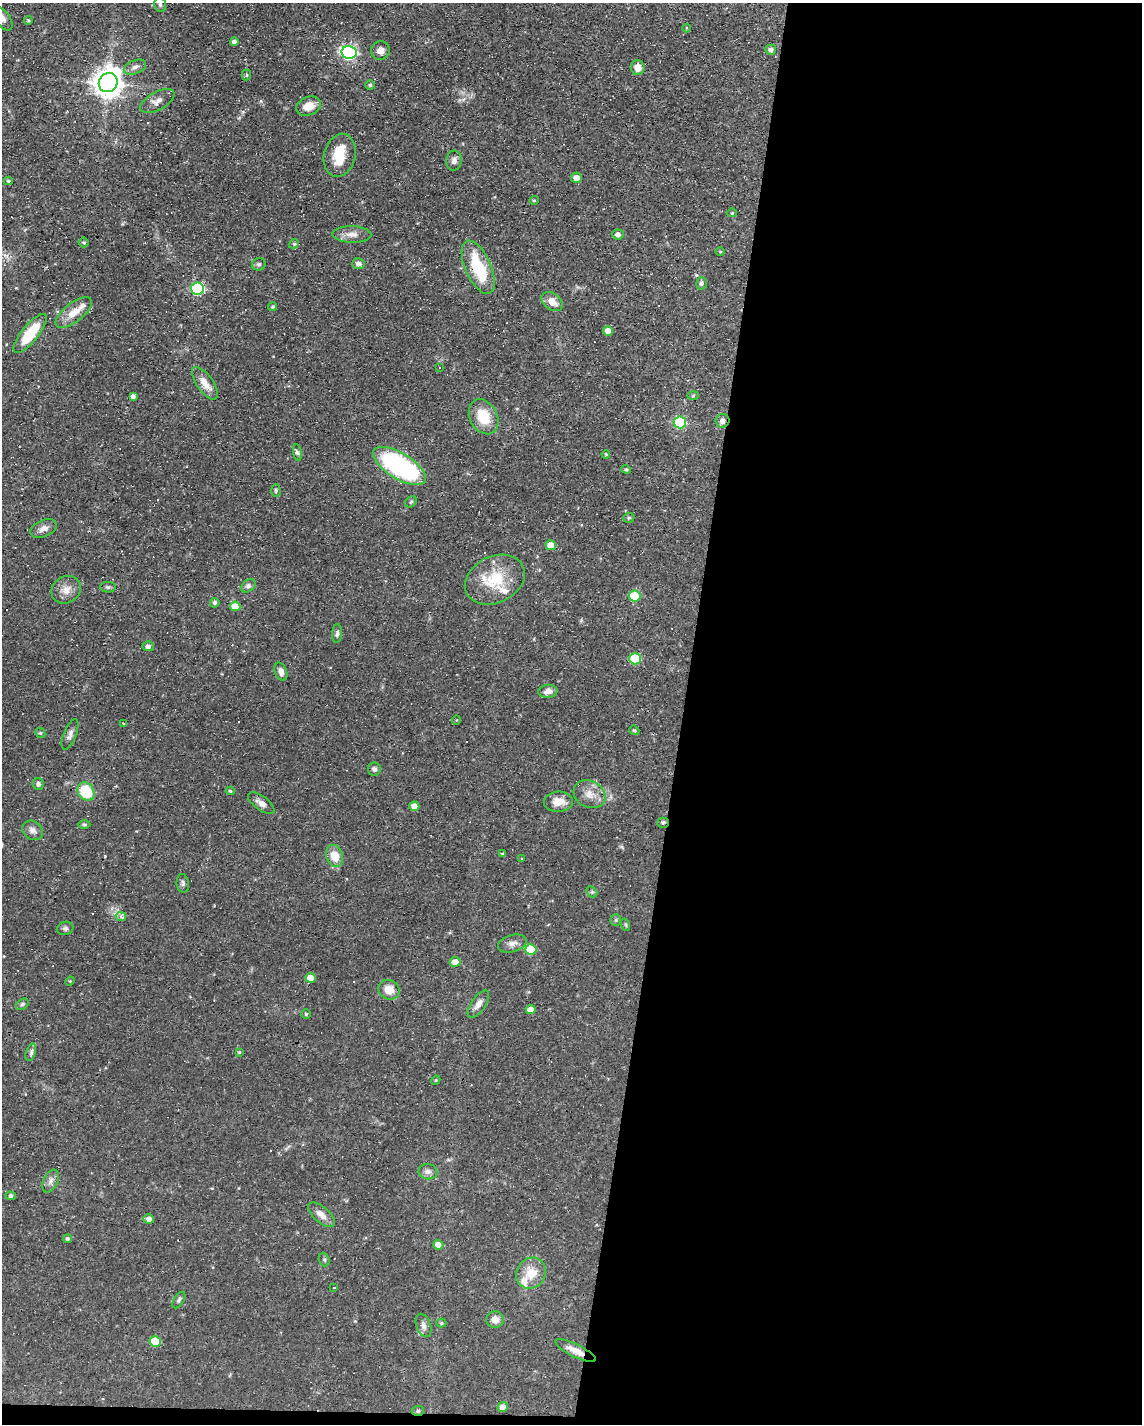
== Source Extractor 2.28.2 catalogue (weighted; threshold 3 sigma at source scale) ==
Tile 12 of 4 x 3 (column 4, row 3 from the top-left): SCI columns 3422-4561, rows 214-1635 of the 4561 x 4584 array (HDU 1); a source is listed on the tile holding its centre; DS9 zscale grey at full resolution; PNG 1144 x 1426 px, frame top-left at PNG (2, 3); each listed source drawn as its Kron ellipse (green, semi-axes under 4 px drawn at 4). Shown black and unused: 41% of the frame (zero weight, under 3 of 4 exposures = <1% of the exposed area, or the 3 px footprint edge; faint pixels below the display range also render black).
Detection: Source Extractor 2.28.2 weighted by HDU 2 'WHT'; one run over the whole footprint, this tile lists its part. Background 0.0541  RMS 0.0032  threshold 0.0144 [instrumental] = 3 sigma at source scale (4.5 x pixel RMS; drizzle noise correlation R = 1.50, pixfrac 1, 0.05/0.05 arcsec/px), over >= 5 px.
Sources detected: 136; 11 cosmic-ray / hot-pixel residue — neither listed nor drawn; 5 inside a brighter listed object's ellipse — not listed separately; the other 120 listed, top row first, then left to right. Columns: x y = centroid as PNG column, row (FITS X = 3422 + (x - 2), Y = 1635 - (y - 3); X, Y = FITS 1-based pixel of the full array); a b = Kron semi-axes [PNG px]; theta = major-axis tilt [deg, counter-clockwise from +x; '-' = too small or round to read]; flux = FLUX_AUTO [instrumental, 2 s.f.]
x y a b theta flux
160 4 7 5 -76 0.67
3 19 13 7 -59 1.5
28 20 4 4 - 0.35
686 28 4 3 - 0.3
234 42 4 3 - 0.83
771 50 5 5 - 1.2
380 51 9 9 - 2
349 52 7 6 - 72
135 67 11 6 22 1.5
638 67 7 7 - 2.8
246 75 5 5 - 0.46
108 83 10 9 - 440
370 85 5 5 - 0.4
157 101 19 9 28 2.4
309 106 13 9 21 3.6
340 155 22 15 76 7.3
454 161 10 7 81 1.4
576 178 5 5 - 2.7
8 181 4 3 - 0.45
534 200 4 4 - 0.37
732 213 4 4 - 0.35
352 234 19 8 -1 2.6
618 234 5 5 - 1.5
84 242 5 5 - 0.51
294 244 5 4 - 0.54
720 252 5 3 - 0.27
259 264 7 6 - 0.74
358 264 6 5 - 1.4
478 267 28 13 -66 16
701 283 6 5 - 0.73
197 288 6 6 - 38
552 302 12 8 -39 3.1
273 306 4 4 - 0.48
74 313 21 9 38 4.6
608 331 5 5 - 3
30 333 24 8 51 12
439 368 3 3 - 1.9
205 383 19 8 -54 3.8
133 396 4 4 - 1.2
693 396 6 4 2 0.37
484 417 18 13 -62 8.5
722 421 7 7 - 1.6
680 422 6 6 - 27
297 453 8 4 -80 0.66
606 454 4 3 - 0.3
399 466 30 13 -31 48
626 469 4 4 - 0.39
276 490 6 4 -89 0.51
411 502 6 5 - 0.47
629 518 5 5 - 0.47
44 529 14 8 22 1.8
551 545 5 5 - 3.1
495 580 31 23 26 13
248 586 8 5 40 0.99
108 587 8 5 -1 0.64
66 590 15 13 31 3
635 596 6 5 - 12
215 603 5 4 - 0.72
235 606 5 5 - 5.4
337 633 9 5 85 0.88
148 646 5 5 - 1.4
635 659 6 5 - 15
281 672 9 6 -70 1.7
548 691 9 6 8 1.8
456 720 4 3 - 0.21
123 724 3 3 - 0.86
634 730 5 4 - 0.47
40 733 5 4 - 0.45
70 734 16 6 68 1.6
374 769 6 6 - 0.96
38 784 6 5 - 0.87
86 791 9 8 - 12
230 791 4 4 - 0.47
589 794 17 13 -29 3.7
558 802 14 10 3 4.1
261 803 15 7 -36 2
414 806 5 4 - 2.9
663 823 5 5 - 0.49
84 824 6 4 -1 0.44
33 830 11 9 -35 1.5
503 853 4 3 - 0.47
335 856 11 8 -71 5.3
521 858 2 2 - 0.28
183 883 9 6 -83 0.79
592 892 6 4 -43 0.46
121 917 5 4 - 1.8
616 920 6 5 - 0.46
626 925 6 4 -72 0.43
65 928 8 6 12 0.84
512 943 14 8 15 1.8
531 949 6 5 - 11
455 962 5 5 - 2.9
310 978 5 5 - 3.1
70 981 5 4 - 0.29
389 990 11 9 -28 4.1
22 1004 7 5 39 0.57
478 1004 16 7 56 2
530 1009 5 4 - 2.2
306 1014 5 4 - 0.4
31 1052 9 5 71 0.93
239 1052 4 3 - 0.43
436 1080 5 3 - 0.29
428 1172 9 7 -10 1.4
51 1181 12 7 64 1.5
11 1196 5 4 - 0.59
321 1215 16 7 -41 2.8
149 1219 5 4 - 1.9
68 1239 4 4 - 0.55
438 1245 5 5 - 2.5
324 1260 7 5 -69 0.57
531 1273 16 14 56 5.7
334 1287 3 2 - 0.34
179 1300 9 5 57 0.74
495 1319 9 8 - 2
441 1323 5 4 - 0.42
423 1325 12 7 -70 1.4
155 1342 5 5 - 11
575 1350 22 6 -26 3.1
503 1407 5 5 - 2.3
418 1411 6 5 - 0.52
Overlapping masked pixels (flux is a lower limit): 5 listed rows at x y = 108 83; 722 421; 663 823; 575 1350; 418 1411
Isophote crosses this tile's border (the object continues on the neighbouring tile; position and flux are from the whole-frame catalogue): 1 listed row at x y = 3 19